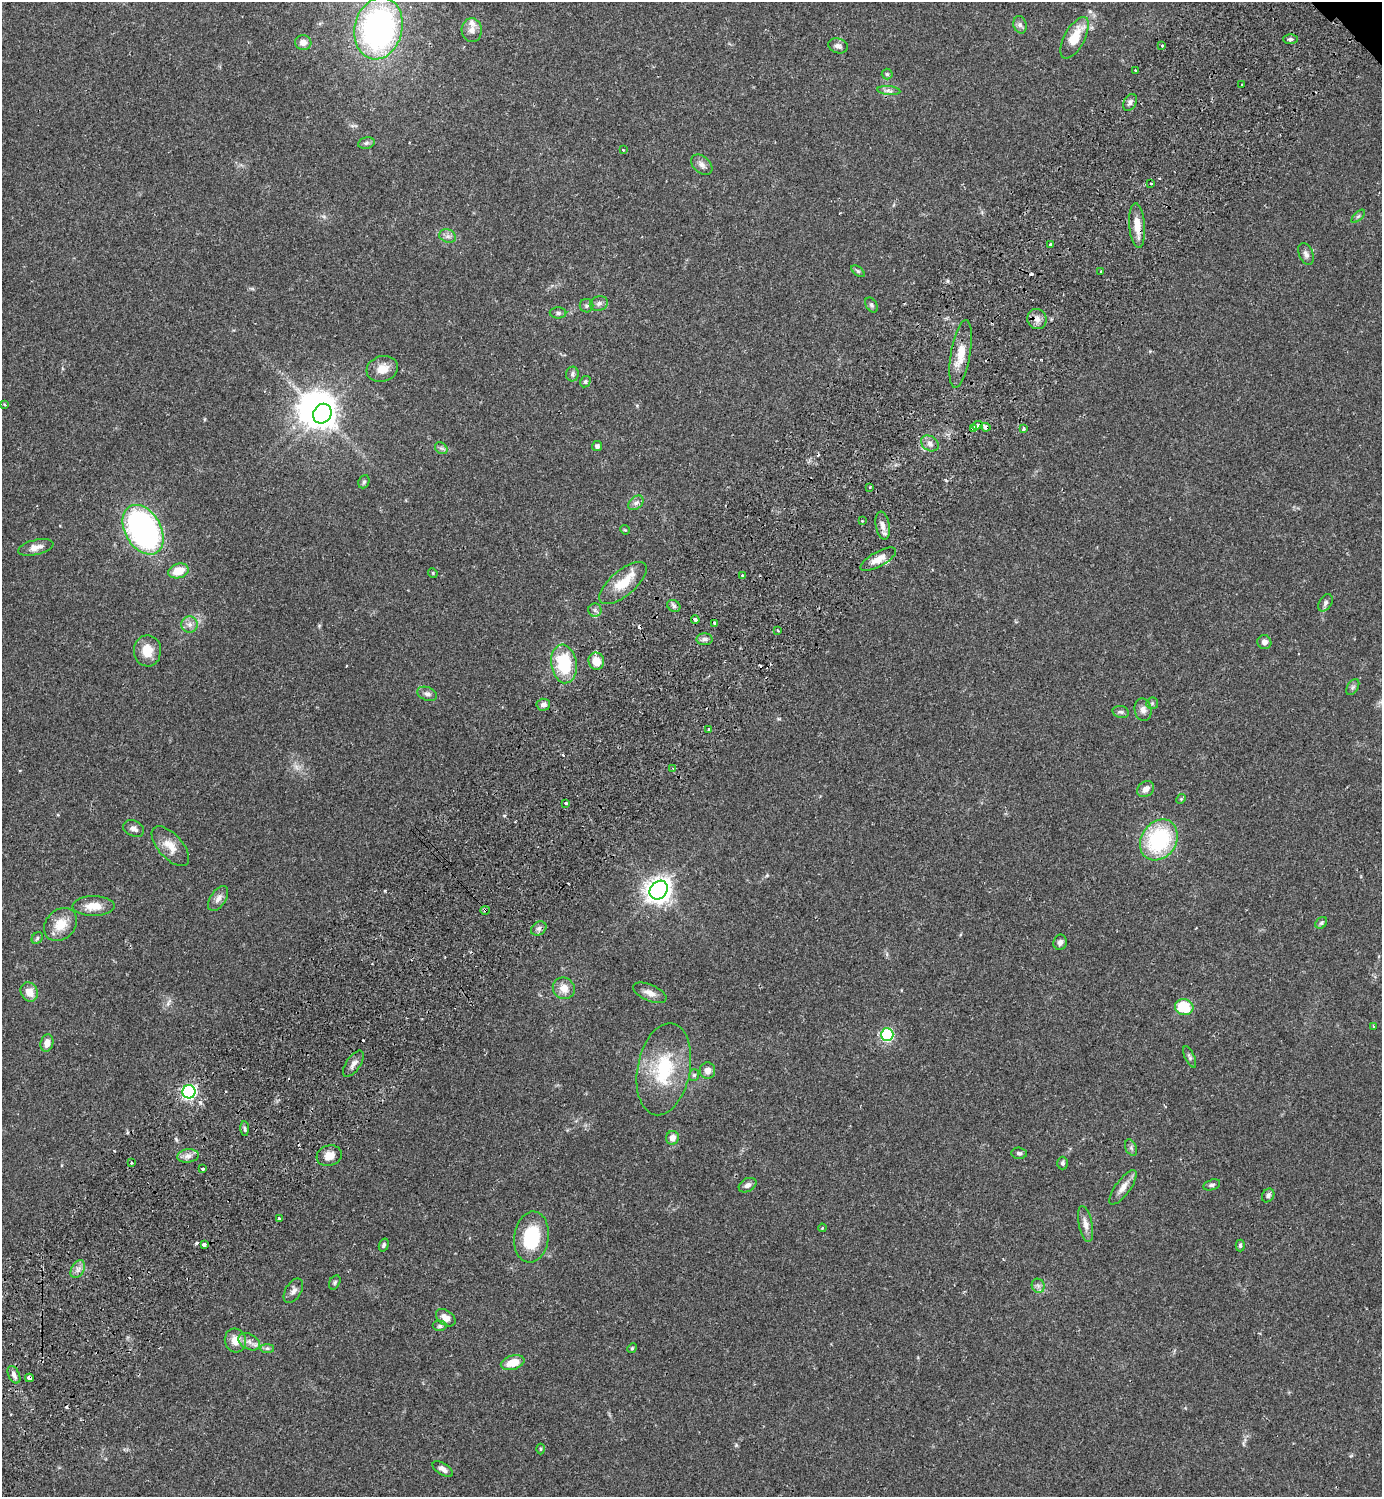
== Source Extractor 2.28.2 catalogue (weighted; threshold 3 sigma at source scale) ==
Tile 7 of 4 x 4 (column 3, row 2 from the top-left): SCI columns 3107-4486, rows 3035-4529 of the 6072 x 6072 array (HDU 1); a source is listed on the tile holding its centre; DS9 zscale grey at full resolution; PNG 1384 x 1499 px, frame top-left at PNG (2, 2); each listed source drawn as its Kron ellipse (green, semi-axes under 4 px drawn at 4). Shown black and unused: <1% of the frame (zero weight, under 2 of 3 exposures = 3% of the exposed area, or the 3 px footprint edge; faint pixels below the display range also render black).
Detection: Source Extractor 2.28.2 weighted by HDU 2 'WHT'; one run over the whole footprint, this tile lists its part. Background 0.0707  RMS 0.0052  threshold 0.0235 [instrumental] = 3 sigma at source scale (4.5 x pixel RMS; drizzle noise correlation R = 1.50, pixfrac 1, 0.05/0.05 arcsec/px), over >= 5 px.
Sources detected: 156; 1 inside a brighter object's white glare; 14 cosmic-ray / hot-pixel residue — neither listed nor drawn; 3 inside a brighter listed object's ellipse — not listed separately; the other 138 listed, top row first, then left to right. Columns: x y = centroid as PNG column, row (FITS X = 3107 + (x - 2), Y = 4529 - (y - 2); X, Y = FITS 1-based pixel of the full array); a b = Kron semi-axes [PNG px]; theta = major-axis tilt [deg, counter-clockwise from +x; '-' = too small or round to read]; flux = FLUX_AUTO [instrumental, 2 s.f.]
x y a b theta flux
1020 25 9 6 -74 1.6
378 28 31 23 77 150
472 30 12 10 -86 3.2
1075 38 23 10 62 13
1290 39 7 4 -1 1.1
303 43 8 7 - 3.3
838 46 10 7 -15 2.1
1162 46 3 3 - 2.4
1135 70 3 2 - 0.47
887 74 5 5 - 0.73
1242 85 3 3 - 1.5
889 91 11 4 -6 1.7
1130 102 9 6 61 1.9
366 143 8 5 11 1.3
623 150 3 3 - 0.59
702 165 12 8 -42 2.6
1151 183 3 2 - 0.5
1358 216 8 3 45 0.78
1137 226 22 8 -85 7.3
448 236 9 6 -20 1.9
1051 244 4 3 - 5.1
1306 254 11 7 -68 2
858 271 7 4 -36 0.81
1101 272 3 3 - 0.56
599 303 9 7 13 1.7
871 305 8 5 -53 1
587 306 7 6 - 1.2
558 313 8 5 -1 1.4
1037 319 10 9 - 3.2
961 354 34 10 80 9.9
382 369 16 12 17 6.3
572 374 7 6 - 1.4
585 382 6 5 - 0.92
5 404 3 3 - 0.61
322 414 10 8 57 530
977 425 5 3 - 2.3
985 427 5 4 - 2.7
973 428 4 3 - 2.9
1023 429 3 3 - 1.3
930 443 9 7 -33 2.5
597 446 5 5 - 1.5
441 448 7 5 -42 1.1
364 482 7 5 67 0.98
870 487 3 2 - 0.73
636 503 8 6 39 1.8
862 521 3 3 - 0.63
883 525 14 7 -80 3.2
143 530 26 18 -60 130
625 530 5 4 - 0.56
36 547 18 7 13 3.8
878 559 20 7 29 5.7
178 571 10 7 16 8.7
433 573 5 4 - 0.52
742 575 3 3 - 0.95
623 583 29 12 40 12
1325 603 9 6 60 1.5
674 606 7 5 -35 1.4
595 610 6 6 - 1.5
695 620 4 3 - 2.2
715 623 4 3 - 3.1
190 625 8 8 - 2.7
778 630 3 3 - 0.56
704 639 8 6 0 1.6
1264 642 7 6 - 2.3
147 651 15 13 89 8.7
596 661 8 8 - 6.6
564 664 19 12 -81 29
1353 687 9 5 60 1.2
427 694 10 6 -21 2
1152 703 6 5 - 0.9
543 705 7 6 - 2.1
1143 710 11 8 -79 2.8
1121 712 8 6 -15 1.3
709 729 3 2 - 0.83
673 769 4 3 - 0.72
1146 789 9 7 40 2.8
1181 799 5 4 - 0.6
566 803 3 3 - 0.79
134 828 11 7 -23 2.3
1159 840 22 17 56 48
170 846 24 12 -48 7.3
659 890 10 8 49 510
218 898 14 7 56 2.8
93 906 21 10 0 7.2
485 910 4 4 - 0.76
1321 923 6 5 - 0.91
61 924 18 14 45 9.3
539 928 8 6 35 1.7
37 938 6 5 - 0.99
1060 942 8 6 72 2
564 988 11 10 - 5.1
29 992 10 8 -61 5.6
650 993 18 8 -23 4
1184 1007 9 8 - 16
1373 1026 3 2 - 0.39
887 1035 6 6 - 48
47 1043 9 6 75 4.3
1190 1057 11 4 -65 1.2
353 1064 15 7 56 2.7
664 1069 47 26 79 34
707 1071 8 7 - 3.4
694 1075 6 5 - 1.1
189 1092 6 6 - 120
245 1128 7 3 -89 0.93
672 1138 7 6 - 3.4
1131 1148 8 5 -66 1.2
1019 1153 8 5 -6 1.2
188 1156 11 6 7 2.6
329 1156 13 10 17 4.5
131 1162 3 3 - 1.8
1063 1163 6 5 - 0.99
203 1169 3 3 - 1.4
748 1185 9 6 28 2.1
1212 1185 9 5 16 1.2
1123 1187 21 7 54 4.5
1268 1195 7 6 - 1.4
279 1218 3 3 - 1.1
1085 1224 18 6 -78 3.7
822 1228 4 3 - 0.43
531 1237 25 17 83 26
204 1245 4 3 - 2.5
384 1245 6 4 71 0.99
1240 1245 6 4 90 0.84
78 1269 9 6 61 2.2
335 1282 7 5 61 0.93
1038 1286 7 6 - 1.6
293 1291 13 8 58 2.5
446 1318 11 7 -37 4.4
440 1326 7 5 0 1.2
235 1340 12 10 -74 5.7
249 1342 11 7 -28 3
267 1348 7 4 0 1
632 1348 5 4 - 0.63
513 1363 12 7 16 8.4
14 1375 9 5 -64 2
29 1378 4 4 - 5.1
541 1449 5 3 - 0.56
443 1469 11 5 -32 2.6
Overlapping masked pixels (flux is a lower limit): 4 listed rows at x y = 1137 226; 985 427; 485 910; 29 1378